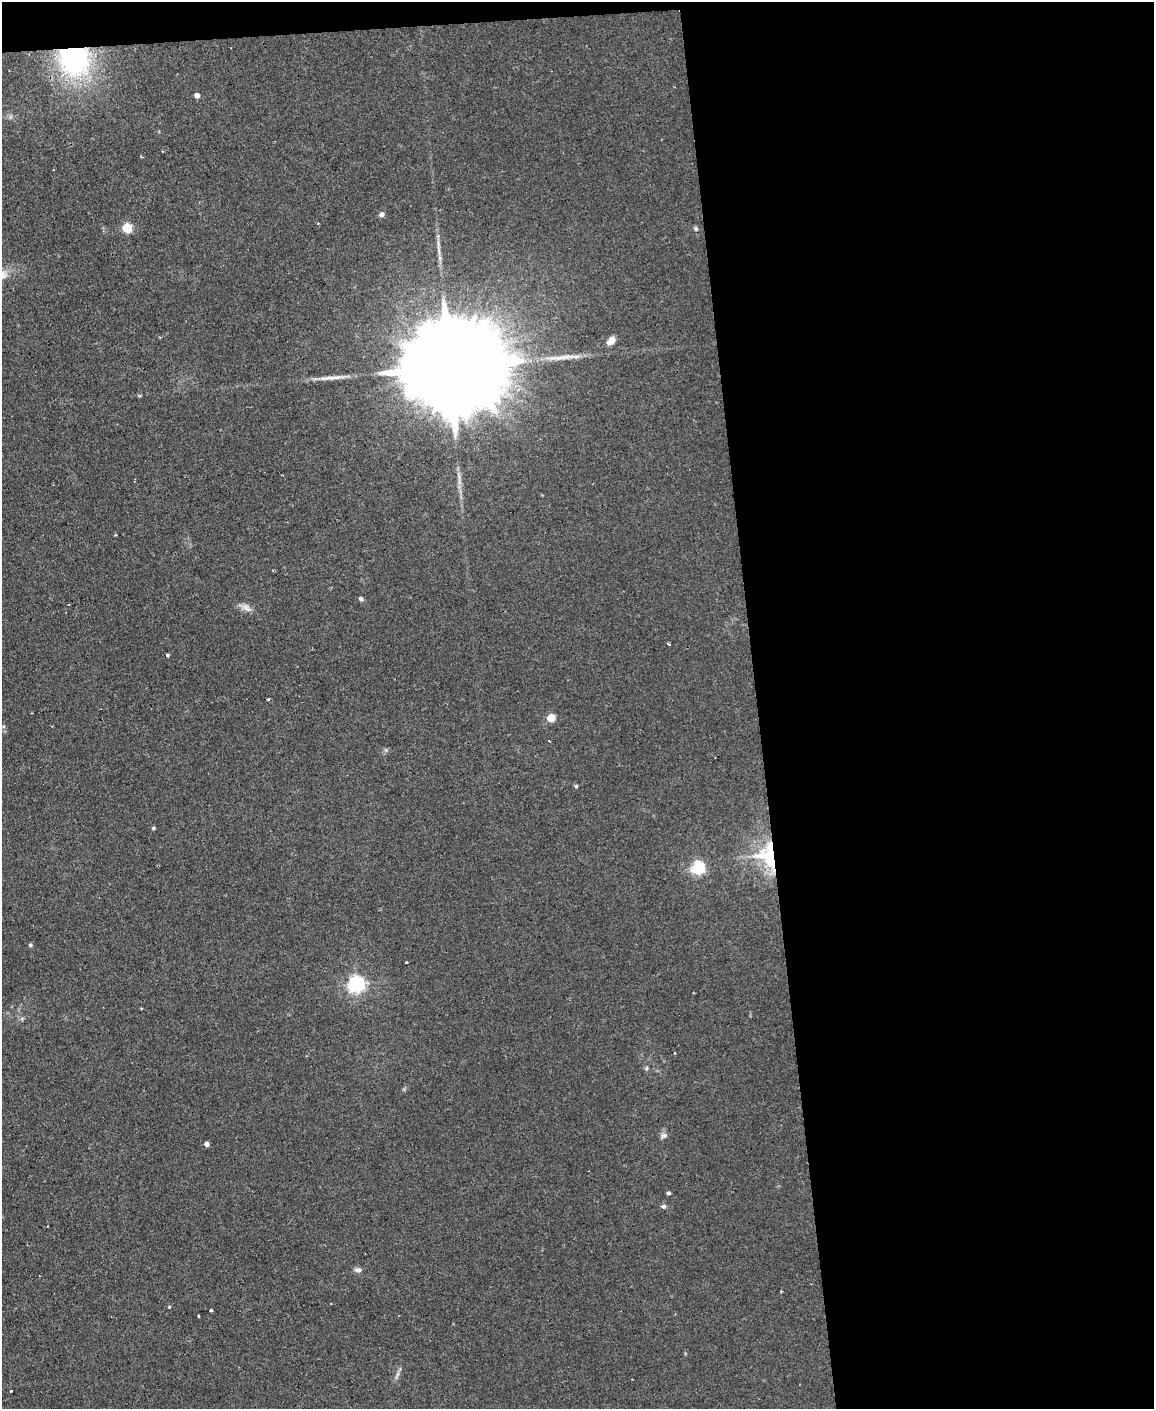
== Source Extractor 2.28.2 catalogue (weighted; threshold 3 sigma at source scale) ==
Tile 4 of 4 x 3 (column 4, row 1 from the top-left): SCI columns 3458-4609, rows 3047-4453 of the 4609 x 4577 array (HDU 1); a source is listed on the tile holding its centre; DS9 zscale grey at full resolution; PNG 1156 x 1411 px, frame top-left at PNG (2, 2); no overlay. Shown black and unused: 36% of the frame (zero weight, under 2 of 3 exposures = <1% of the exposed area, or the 3 px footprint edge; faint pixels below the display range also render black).
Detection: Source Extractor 2.28.2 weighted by HDU 2 'WHT'; one run over the whole footprint, this tile lists its part. Background 0.0454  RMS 0.0051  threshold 0.0229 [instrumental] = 3 sigma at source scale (4.5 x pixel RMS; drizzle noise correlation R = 1.50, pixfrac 1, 0.05/0.05 arcsec/px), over >= 5 px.
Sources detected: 38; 1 cosmic-ray / hot-pixel residue — not listed; the other 37 listed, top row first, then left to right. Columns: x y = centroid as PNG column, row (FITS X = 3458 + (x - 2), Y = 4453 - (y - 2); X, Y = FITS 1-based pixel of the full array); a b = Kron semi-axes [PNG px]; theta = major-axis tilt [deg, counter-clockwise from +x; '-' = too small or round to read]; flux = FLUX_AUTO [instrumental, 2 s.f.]
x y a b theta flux
74 59 31 29 -55 92
197 95 4 4 - 2.8
382 214 5 5 - 2.3
318 223 3 3 - 0.6
127 228 5 5 - 30
696 229 6 5 - 1
440 258 7 4 -72 1.1
611 341 11 8 41 3.6
449 368 57 19 3 26000
115 535 3 3 - 1.4
273 570 3 2 - 0.47
361 599 7 5 -28 1.1
247 609 13 5 -31 2.7
167 655 3 3 - 2.8
268 699 3 3 - 1.1
551 718 5 5 - 16
549 741 3 2 - 0.69
576 786 5 4 - 0.63
153 828 5 4 - 0.75
769 856 27 20 -76 43
698 868 6 6 - 95
30 945 5 4 - 0.97
406 962 3 2 - 0.49
357 984 6 6 - 190
674 1052 3 2 - 0.53
646 1068 6 4 24 0.79
664 1135 10 6 37 1.8
207 1144 4 4 - 2.8
668 1193 4 4 - 1.1
663 1206 7 5 -6 1.2
358 1270 9 6 -7 1.7
781 1291 3 3 - 1.1
169 1307 4 4 - 0.5
211 1311 4 3 - 2.1
198 1316 3 3 - 2.5
397 1375 13 3 70 1.6
11 1390 3 3 - 2.4
Overlapping masked pixels (flux is a lower limit): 2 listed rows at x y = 74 59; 769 856